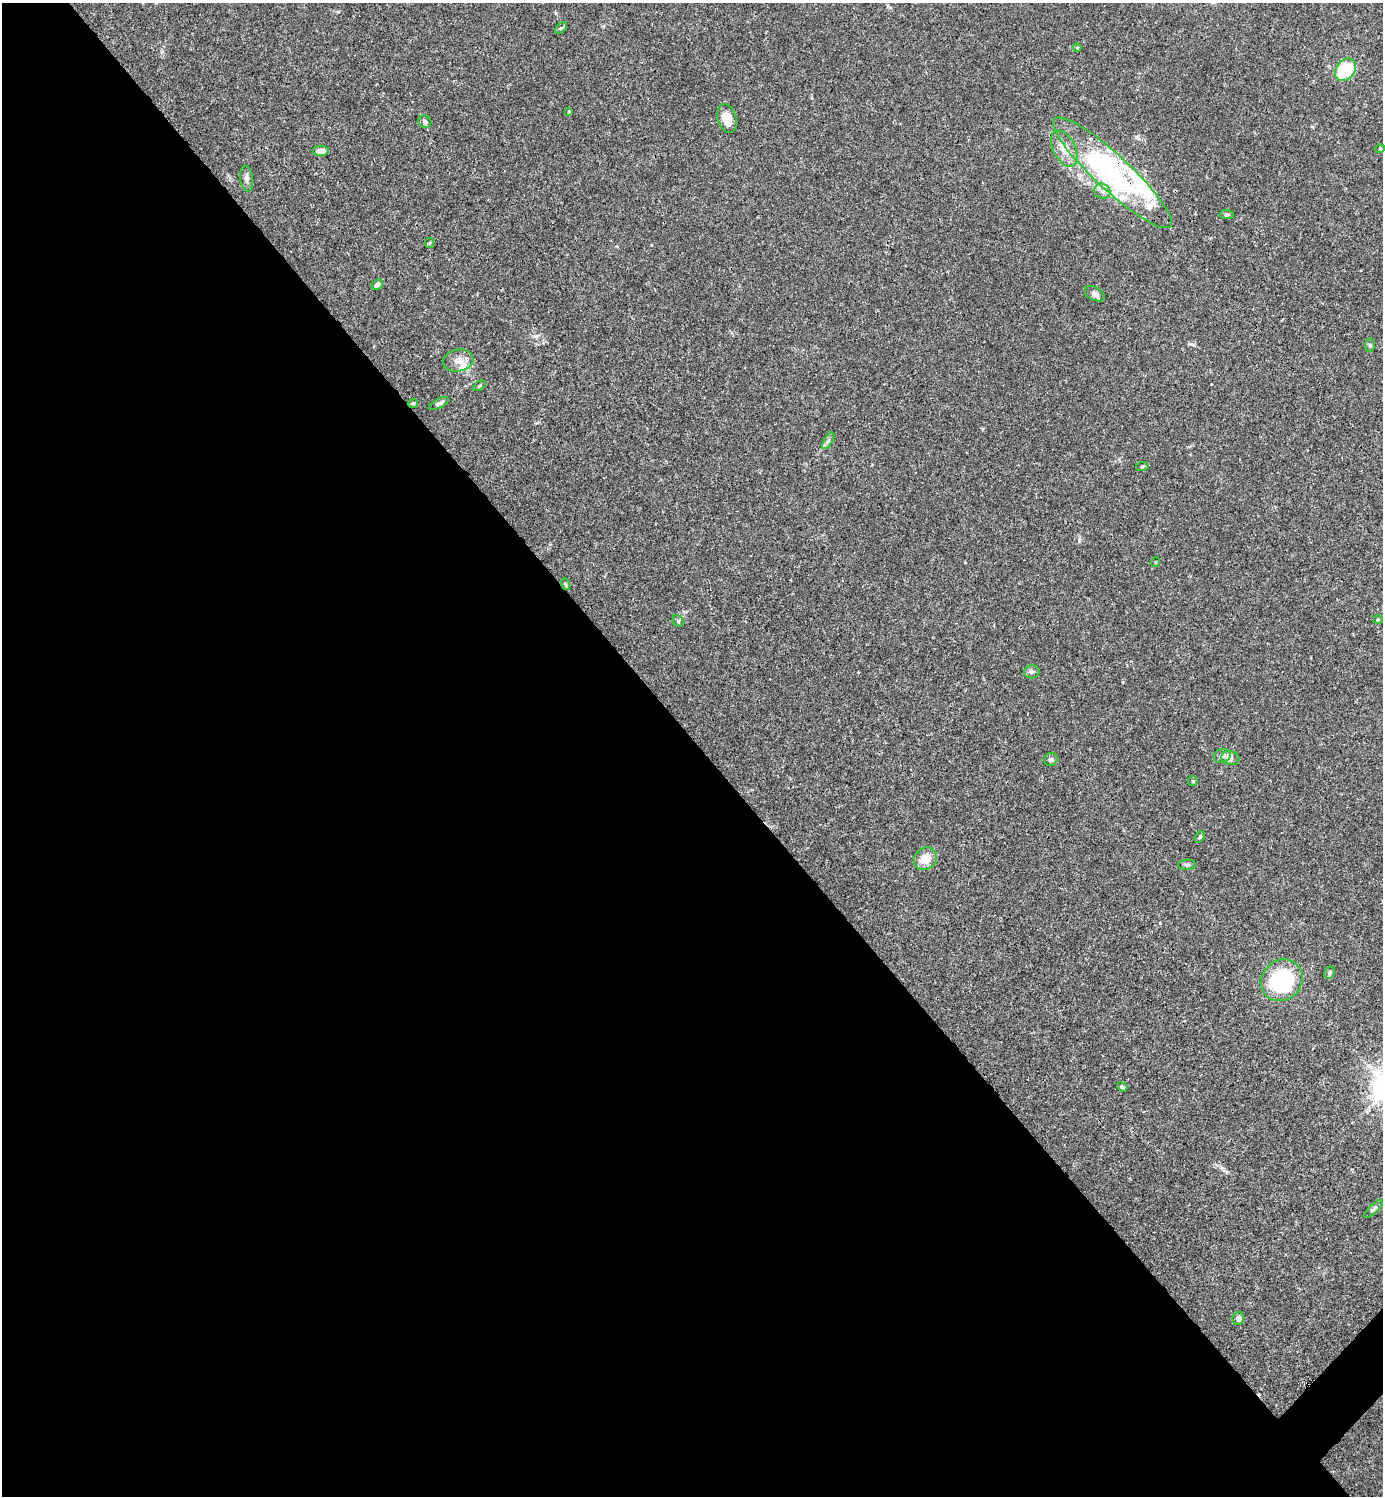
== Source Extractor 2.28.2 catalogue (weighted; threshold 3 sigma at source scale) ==
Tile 9 of 4 x 4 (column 1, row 3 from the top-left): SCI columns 300-1680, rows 1496-2989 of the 5981 x 5982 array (HDU 1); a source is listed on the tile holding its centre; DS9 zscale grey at full resolution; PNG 1385 x 1498 px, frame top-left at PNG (2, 3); each listed source drawn as its Kron ellipse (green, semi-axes under 4 px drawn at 4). Shown black and unused: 51% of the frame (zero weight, under 3 of 4 exposures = <1% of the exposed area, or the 3 px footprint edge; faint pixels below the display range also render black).
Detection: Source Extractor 2.28.2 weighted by HDU 2 'WHT'; one run over the whole footprint, this tile lists its part. Background 0.0153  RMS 0.0021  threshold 0.00965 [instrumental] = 3 sigma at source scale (4.5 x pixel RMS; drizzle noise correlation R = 1.50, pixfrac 1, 0.05/0.05 arcsec/px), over >= 5 px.
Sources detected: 49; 5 inside a brighter object's white glare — neither listed nor drawn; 4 inside a brighter listed object's ellipse — not listed separately; the other 40 listed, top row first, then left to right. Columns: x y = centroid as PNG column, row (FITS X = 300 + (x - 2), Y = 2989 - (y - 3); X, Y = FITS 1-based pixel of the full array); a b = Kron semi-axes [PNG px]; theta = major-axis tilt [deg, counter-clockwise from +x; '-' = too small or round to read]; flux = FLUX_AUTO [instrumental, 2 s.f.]
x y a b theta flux
561 28 7 4 43 0.32
1077 48 4 4 - 0.28
1345 70 12 9 55 11
569 111 3 3 - 0.18
727 118 15 9 -72 2.4
425 122 6 6 - 0.57
1064 149 19 11 -63 3
1380 149 5 3 - 0.17
321 151 8 5 0 1.7
1112 173 79 17 -43 20
247 179 13 6 -83 0.78
1102 191 8 7 - 0.88
1227 215 7 4 -4 0.36
429 243 5 4 - 0.24
377 285 6 4 44 0.85
1095 294 10 6 -28 0.89
1370 345 6 5 - 0.34
458 360 15 11 10 2.1
479 386 7 3 35 0.28
413 403 5 4 - 0.29
439 403 11 4 26 0.57
828 441 9 4 60 0.48
1142 466 6 3 8 0.25
1155 562 5 3 - 0.15
565 584 6 4 -70 0.25
1378 620 5 3 - 0.21
678 621 6 5 - 0.35
1032 672 8 6 12 0.64
1222 756 9 6 17 0.93
1230 758 9 7 -19 0.74
1051 759 7 6 - 0.49
1193 781 5 4 - 0.23
1200 837 6 4 52 0.34
926 859 12 10 38 3
1187 865 9 5 5 0.48
1330 972 6 4 64 0.5
1282 980 22 19 42 19
1122 1087 5 4 - 0.38
1374 1209 12 3 45 0.39
1238 1318 6 5 - 1
Overlapping masked pixels (flux is a lower limit): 1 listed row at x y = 1112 173